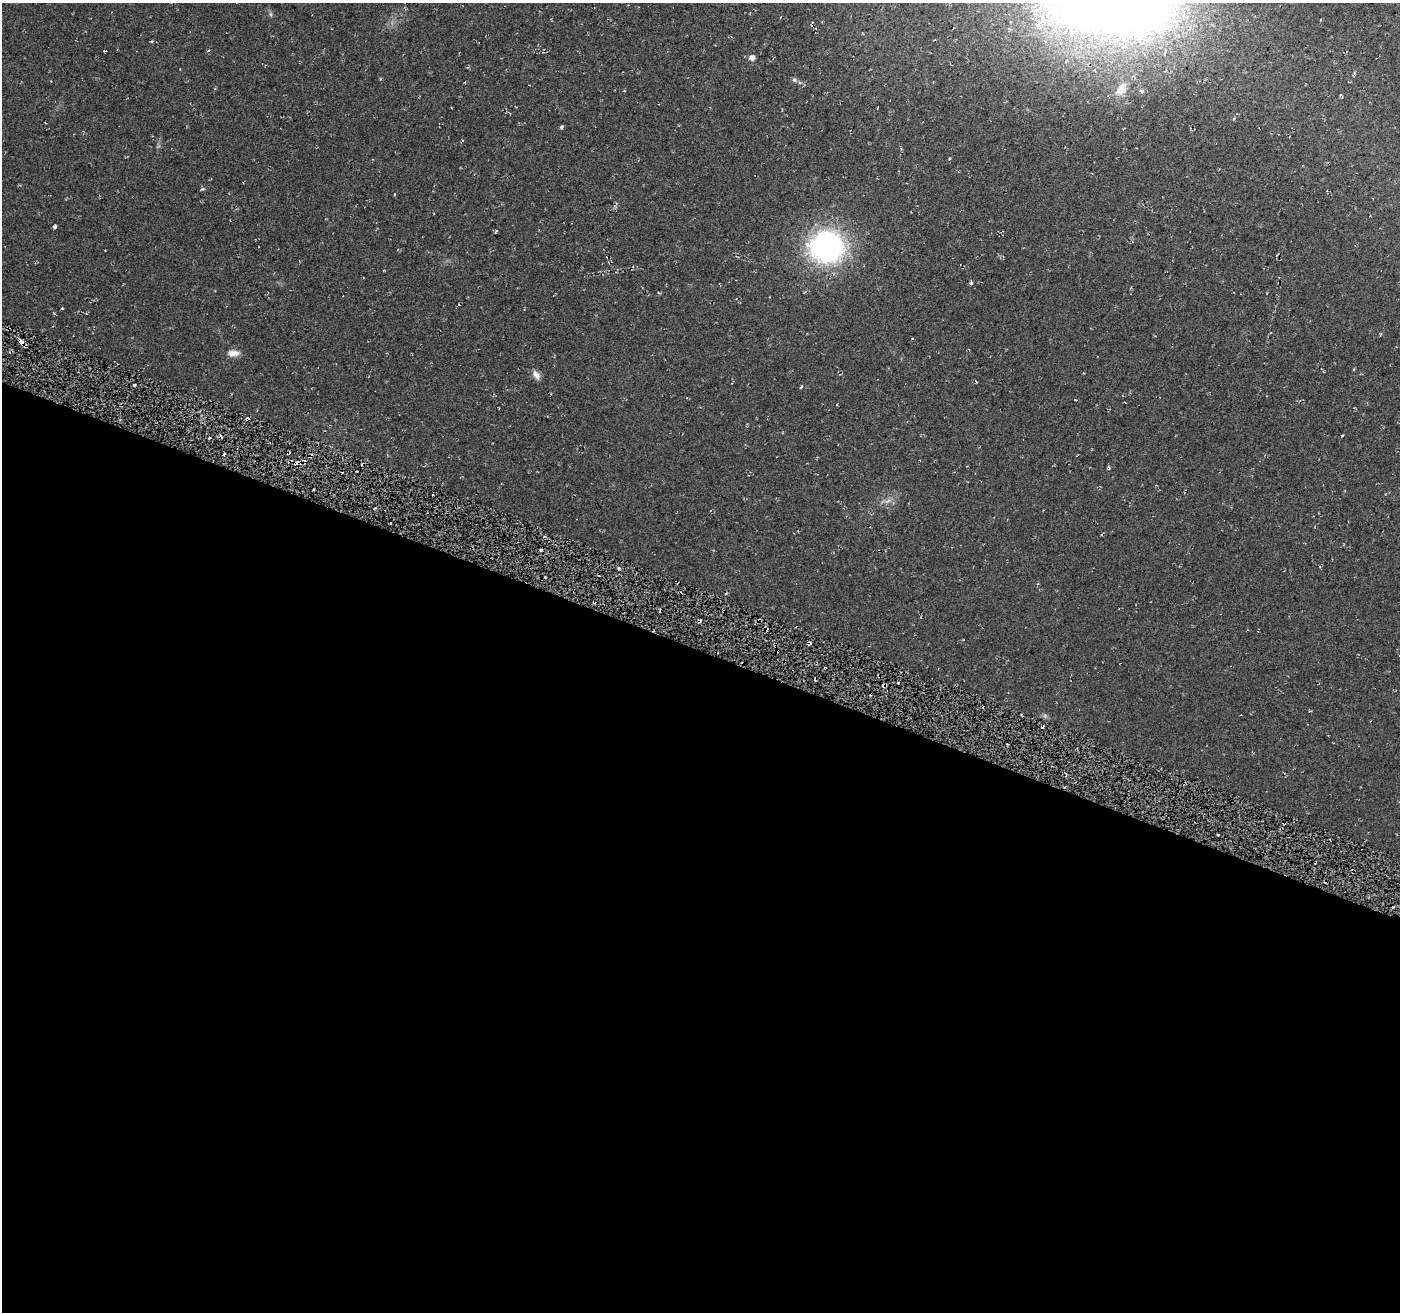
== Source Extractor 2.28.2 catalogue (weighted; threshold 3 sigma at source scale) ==
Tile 14 of 4 x 4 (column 2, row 4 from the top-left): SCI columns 1416-2813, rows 283-1592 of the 5635 x 5788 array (HDU 1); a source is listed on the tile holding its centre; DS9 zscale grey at full resolution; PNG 1402 x 1314 px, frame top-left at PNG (2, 3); no overlay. Shown black and unused: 51% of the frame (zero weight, under 2 of 3 exposures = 3% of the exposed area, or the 3 px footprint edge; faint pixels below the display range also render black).
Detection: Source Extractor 2.28.2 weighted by HDU 2 'WHT'; one run over the whole footprint, this tile lists its part. Background 0.0483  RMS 0.0062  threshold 0.0278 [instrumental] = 3 sigma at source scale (4.5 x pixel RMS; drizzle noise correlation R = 1.50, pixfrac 1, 0.0396/0.0396 arcsec/px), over >= 5 px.
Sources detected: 27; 1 too faint to see at this stretch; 3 cosmic-ray / hot-pixel residue — not listed; the other 23 listed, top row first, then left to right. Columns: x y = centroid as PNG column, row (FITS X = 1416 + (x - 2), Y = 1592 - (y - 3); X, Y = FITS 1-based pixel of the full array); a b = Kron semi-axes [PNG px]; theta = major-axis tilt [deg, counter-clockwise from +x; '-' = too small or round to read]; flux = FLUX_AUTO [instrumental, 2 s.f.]
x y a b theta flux
270 14 6 4 -89 1
752 58 6 5 - 3.1
794 80 6 5 - 1.2
1121 89 15 9 55 5.1
1142 91 5 4 - 1
1234 118 4 4 - 0.64
561 127 5 4 - 1
55 227 4 3 - 2.7
826 247 30 27 -2 130
971 283 4 4 - 1
62 308 3 2 - 0.54
1380 335 4 2 - 0.6
22 342 6 3 -29 7.2
233 353 15 7 -1 4.5
536 375 14 7 -60 3.4
134 385 3 2 - 1.2
801 387 4 3 - 0.79
1342 435 3 2 - 0.47
224 454 3 2 - 1.1
1108 468 5 3 - 0.89
619 568 4 3 - 0.86
1038 583 4 2 - 0.52
1042 727 3 2 - 0.98
Overlapping masked pixels (flux is a lower limit): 2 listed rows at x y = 22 342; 1108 468
Unlisted compact peaks at least as high as the median listed source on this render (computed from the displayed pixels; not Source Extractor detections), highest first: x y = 202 189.